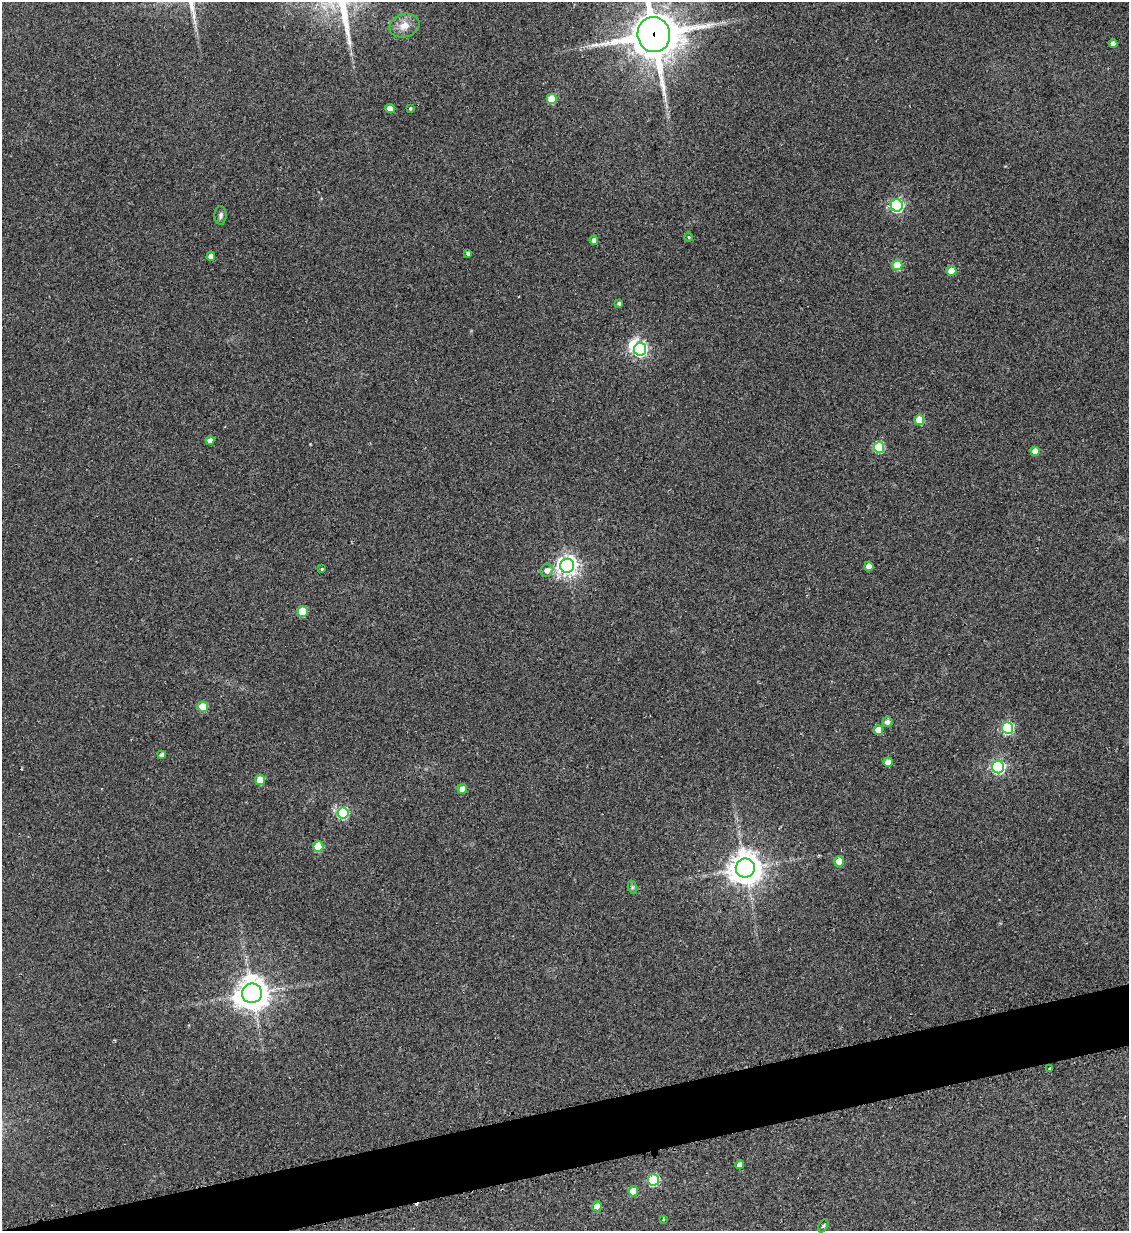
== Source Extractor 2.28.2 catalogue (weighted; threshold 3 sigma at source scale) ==
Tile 7 of 4 x 4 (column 3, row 2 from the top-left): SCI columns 2403-3529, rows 2471-3699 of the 4909 x 4937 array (HDU 1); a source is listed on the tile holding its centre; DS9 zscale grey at full resolution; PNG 1131 x 1233 px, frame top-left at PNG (2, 2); each listed source drawn as its Kron ellipse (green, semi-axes under 4 px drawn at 4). Shown black and unused: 4% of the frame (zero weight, under 2 of 3 exposures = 1% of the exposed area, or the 3 px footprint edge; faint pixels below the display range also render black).
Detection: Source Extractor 2.28.2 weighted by HDU 2 'WHT'; one run over the whole footprint, this tile lists its part. Background 0.0794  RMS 0.0076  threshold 0.0344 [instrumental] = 3 sigma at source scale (4.5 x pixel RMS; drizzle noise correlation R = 1.50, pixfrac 1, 0.05/0.05 arcsec/px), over >= 5 px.
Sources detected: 48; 1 inside a brighter object's white glare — neither listed nor drawn; the other 47 listed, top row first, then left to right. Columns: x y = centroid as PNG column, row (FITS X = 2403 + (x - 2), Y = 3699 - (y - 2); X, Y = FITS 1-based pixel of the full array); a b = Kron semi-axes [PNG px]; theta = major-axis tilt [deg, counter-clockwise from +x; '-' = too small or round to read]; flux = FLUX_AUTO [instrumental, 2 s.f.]
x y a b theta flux
404 26 15 11 19 7.9
654 35 17 16 - 3000
1113 43 4 4 - 3.7
552 99 5 5 - 22
410 108 3 3 - 0.84
390 109 5 4 - 8.3
897 205 6 6 - 130
221 215 9 6 89 2.2
689 237 4 4 - 0.8
594 240 4 4 - 3.3
468 253 4 3 - 2.1
211 256 4 4 - 4.7
897 265 5 5 - 29
951 271 5 5 - 13
619 303 4 4 - 1.5
640 349 6 6 - 170
919 420 5 5 - 20
210 440 4 4 - 3.8
879 447 5 5 - 49
1035 451 4 4 - 7.6
567 566 7 7 - 450
869 566 5 4 - 6.6
322 569 4 4 - 0.9
547 570 6 6 - 4.4
303 611 5 5 - 27
203 707 5 5 - 24
887 722 5 5 - 3.5
1008 728 6 5 - 76
878 730 5 5 - 11
162 755 4 4 - 3.1
888 762 4 4 - 5.9
998 767 6 6 - 140
260 780 5 5 - 18
462 789 5 4 - 7.7
343 813 5 5 - 64
318 847 5 5 - 27
839 861 5 5 - 14
745 868 9 9 - 1300
632 887 7 4 -72 1.4
252 993 10 9 - 1200
1050 1069 3 2 - 0.83
740 1165 4 4 - 4.3
653 1180 6 5 - 58
633 1191 5 5 - 15
597 1206 5 4 - 11
663 1220 4 3 - 0.8
823 1226 7 4 61 1.1
Overlapping masked pixels (flux is a lower limit): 1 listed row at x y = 654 35
Isophote crosses this tile's border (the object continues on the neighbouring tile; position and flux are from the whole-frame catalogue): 1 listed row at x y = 654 35